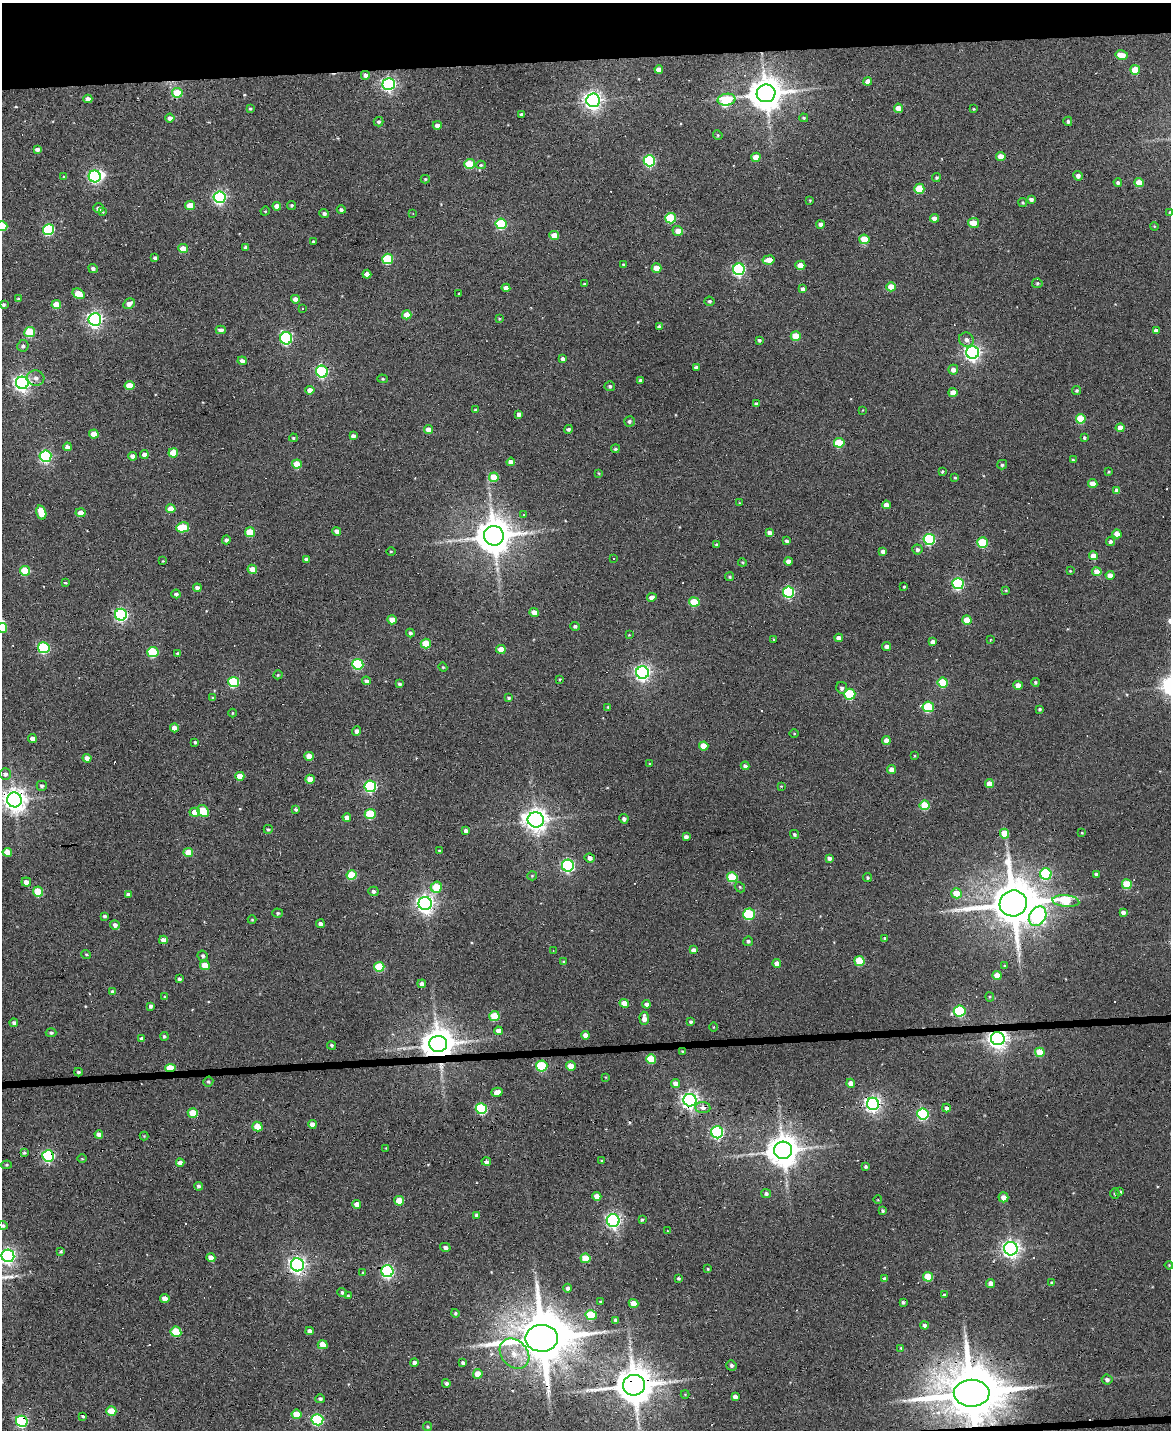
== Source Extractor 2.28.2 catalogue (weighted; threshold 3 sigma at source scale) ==
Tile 3 of 4 x 3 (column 3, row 1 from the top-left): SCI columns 2337-3505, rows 2987-4414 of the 4673 x 4652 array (HDU 1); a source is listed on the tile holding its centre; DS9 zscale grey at full resolution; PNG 1173 x 1432 px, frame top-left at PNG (2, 3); each listed source drawn as its Kron ellipse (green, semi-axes under 4 px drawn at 4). Shown black and unused: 5% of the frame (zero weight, under 3 of 6 exposures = <1% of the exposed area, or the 3 px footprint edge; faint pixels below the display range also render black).
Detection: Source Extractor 2.28.2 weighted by HDU 2 'WHT'; one run over the whole footprint, this tile lists its part. Background 0.137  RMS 0.0091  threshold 0.0372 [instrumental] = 3 sigma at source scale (4.09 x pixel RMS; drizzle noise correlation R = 1.36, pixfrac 0.8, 0.05/0.05 arcsec/px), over >= 5 px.
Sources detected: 456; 1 too faint to see at this stretch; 2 inside a brighter object's white glare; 27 cosmic-ray / hot-pixel residue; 1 long thin detection or spike segment (spike, bleed or trail) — neither listed nor drawn; the other 425 listed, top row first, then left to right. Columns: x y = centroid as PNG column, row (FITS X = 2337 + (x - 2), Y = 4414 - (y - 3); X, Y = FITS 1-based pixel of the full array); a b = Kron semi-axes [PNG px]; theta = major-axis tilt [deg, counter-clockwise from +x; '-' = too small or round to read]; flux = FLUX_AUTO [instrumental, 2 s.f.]
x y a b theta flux
1122 55 6 4 -14 12
659 69 4 4 - 5.5
1135 70 5 5 - 21
365 75 5 5 - 3.1
868 81 4 4 - 5
389 84 6 6 - 210
177 93 5 5 - 25
766 93 9 9 - 1900
88 99 4 4 - 4.8
593 100 7 6 - 410
727 100 9 6 9 42
250 108 3 3 - 1
898 108 4 4 - 8.9
974 109 3 3 - 0.73
521 115 3 3 - 1.8
170 118 4 4 - 4
804 118 4 3 - 1.1
1068 121 4 4 - 1.6
379 122 5 4 - 1.7
437 125 4 4 - 4.4
718 135 5 4 - 1.1
37 149 4 3 - 3.3
756 157 4 4 - 12
1001 157 4 4 - 10
649 161 6 5 - 100
469 164 5 5 - 29
481 165 5 4 - 1.1
95 176 6 6 - 140
1078 176 4 4 - 3.4
64 177 4 4 - 1.2
936 178 4 4 - 1.3
425 179 4 4 - 1
1118 182 4 4 - 2.1
1139 183 5 4 - 20
919 189 5 5 - 27
220 197 6 6 - 180
1031 199 4 3 - 2.6
810 200 3 3 - 0.76
1023 202 4 4 - 0.96
190 205 5 4 - 11
292 205 4 4 - 1.4
277 206 4 4 - 6.5
99 208 5 4 - 3.1
341 210 4 4 - 1.8
265 211 5 4 - 0.83
103 212 4 4 - 0.78
1170 212 4 3 - 0.81
324 213 4 4 - 2.2
413 213 3 3 - 0.76
671 218 5 5 - 43
935 218 4 4 - 6
973 223 5 5 - 10
501 224 5 5 - 60
821 224 4 4 - 3.9
2 226 5 5 - 26
1154 226 4 3 - 0.71
48 230 5 5 - 89
678 231 5 5 - 8.1
554 236 5 4 - 15
864 239 5 5 - 26
313 242 3 3 - 1.2
246 247 3 3 - 1.9
183 249 5 4 - 14
155 258 4 4 - 2.2
388 259 5 5 - 55
769 260 6 4 9 9.8
624 265 4 4 - 2.3
800 265 5 4 - 11
93 268 5 4 - 2.5
656 268 5 4 - 11
739 269 6 6 - 150
367 274 4 4 - 5.1
1037 283 5 4 - 1.4
584 284 4 3 - 1.1
891 287 4 4 - 15
506 288 4 4 - 5.1
803 289 4 4 - 3.1
79 294 6 4 -34 23
459 294 3 3 - 0.81
18 299 4 3 - 0.91
295 299 4 4 - 5.3
709 301 5 4 - 1.7
129 304 6 5 - 4.6
3 305 4 4 - 1.7
56 305 5 4 - 18
303 308 2 2 - 0.67
407 315 5 4 - 10
499 318 3 3 - 0.73
95 319 6 6 - 290
659 327 4 4 - 3.5
221 330 5 4 - 3.8
1156 331 4 4 - 3.8
30 332 5 5 - 34
796 336 5 4 - 19
286 338 6 6 - 110
759 340 4 3 - 1.7
966 340 8 7 - 3.9
23 346 6 5 - 2.3
973 353 6 6 - 300
563 359 4 3 - 2.7
242 361 4 4 - 4
696 367 4 3 - 2.4
953 370 5 5 - 5.3
322 372 6 6 - 120
36 378 8 7 - 4.3
383 379 5 4 - 1.1
641 380 3 3 - 2.4
22 383 6 6 - 310
129 386 5 4 - 22
610 386 5 5 - 1.7
310 390 4 4 - 5.8
1077 391 5 4 - 1.6
953 392 4 4 - 9
756 404 4 4 - 2.4
475 410 4 4 - 0.95
863 410 4 2 - 0.58
519 414 4 4 - 4.3
1081 419 5 5 - 32
629 421 5 5 - 2
1120 428 4 4 - 7.1
428 429 4 4 - 6.2
568 429 4 4 - 2.1
94 434 5 4 - 13
353 436 4 4 - 3.6
293 438 4 3 - 1.2
1084 438 4 4 - 1.7
839 443 5 5 - 32
67 447 4 4 - 4.7
615 449 4 4 - 1.5
173 453 5 4 - 20
144 454 4 4 - 4
45 456 6 5 - 140
133 456 4 4 - 4
1073 460 3 3 - 1.5
511 462 4 4 - 6.2
297 464 5 4 - 17
1002 465 5 5 - 1.7
942 471 3 3 - 1.1
1109 472 4 3 - 0.95
599 473 4 3 - 0.79
494 477 5 4 - 20
955 478 4 3 - 0.87
1093 484 4 4 - 9.8
1117 490 4 4 - 5.7
739 503 4 2 - 0.56
886 505 4 4 - 6.4
171 509 5 4 - 12
41 512 7 5 -74 17
81 513 5 4 - 6.8
524 515 4 3 - 1.1
183 527 6 5 - 34
337 531 4 4 - 4.6
250 532 5 5 - 24
769 533 4 4 - 3.7
1117 534 4 4 - 9.8
494 536 10 9 - 2300
929 539 5 5 - 94
226 540 4 4 - 2.2
786 541 4 3 - 2.2
1110 541 4 4 - 2.7
983 543 5 5 - 41
717 545 3 3 - 1.3
917 550 5 5 - 2.4
391 551 4 3 - 0.69
883 552 4 4 - 3
1093 556 4 4 - 11
306 559 4 3 - 3
614 559 3 3 - 1.5
163 561 3 3 - 0.64
788 561 4 4 - 5.4
742 562 4 3 - 0.8
252 569 5 4 - 7.7
25 571 5 4 - 34
1070 571 3 3 - 0.65
1097 572 4 4 - 11
1110 575 4 4 - 6.4
730 576 4 3 - 1.1
65 583 3 2 - 0.97
958 584 6 5 - 110
904 587 4 3 - 0.89
197 588 4 4 - 4.1
1006 590 4 3 - 0.83
789 592 5 5 - 90
176 594 4 4 - 2.3
652 597 5 4 - 4.6
694 602 5 4 - 29
534 612 5 4 - 8.4
121 615 6 6 - 170
392 620 4 4 - 10
967 620 5 4 - 13
575 626 5 4 - 1.8
2 628 5 5 - 23
410 633 4 4 - 2.3
629 635 3 3 - 0.61
839 638 4 4 - 5
774 639 3 2 - 0.86
990 640 4 2 - 0.52
932 642 4 4 - 3.9
426 644 5 5 - 28
887 646 4 4 - 3.6
44 648 6 5 - 91
501 649 4 4 - 12
153 652 5 5 - 56
178 653 4 3 - 1.7
358 664 5 5 - 68
443 667 4 4 - 0.83
643 673 6 6 - 290
278 675 4 4 - 1.1
560 679 3 3 - 0.71
366 681 4 4 - 2.8
234 682 5 5 - 57
943 682 5 5 - 35
1035 682 4 4 - 1.2
399 684 4 3 - 1.6
1018 685 4 4 - 7.2
842 688 6 5 - 2.2
850 694 5 5 - 58
212 698 4 4 - 1
509 698 3 3 - 1.6
608 707 3 3 - 1.1
928 707 6 5 - 55
1040 709 3 3 - 1.4
232 713 4 3 - 0.73
174 728 4 4 - 7.8
357 731 4 4 - 3.1
794 734 5 3 - 0.72
32 738 4 4 - 4.6
886 740 4 4 - 7.3
195 742 4 3 - 1.2
704 746 5 4 - 15
309 756 5 4 - 12
915 756 3 2 - 0.77
87 758 4 4 - 4.8
650 764 3 3 - 0.77
745 766 4 4 - 2.4
892 770 4 4 - 6.6
5 774 6 5 - 2.9
240 776 4 4 - 11
310 779 4 4 - 9.6
989 784 4 4 - 8.5
42 786 5 5 - 2.2
370 786 6 5 - 110
781 786 4 3 - 0.75
14 800 7 7 - 780
925 805 5 5 - 37
296 809 4 3 - 1.7
203 811 6 5 - 32
195 812 5 4 - 9
370 814 5 5 - 40
347 817 4 4 - 5.3
624 819 5 4 - 2.6
536 820 8 7 - 760
268 829 4 4 - 1.4
466 831 4 3 - 3
1082 833 3 2 - 0.56
794 834 5 4 - 1.4
1005 834 5 4 - 20
686 837 4 4 - 3
439 850 3 3 - 0.87
7 852 5 4 - 12
188 852 5 4 - 16
590 858 5 4 - 3.7
829 858 4 4 - 2.9
568 866 6 6 - 150
1046 874 6 5 - 86
1096 874 3 3 - 2.7
351 875 5 5 - 37
532 876 5 4 - 0.9
732 877 5 5 - 47
868 877 4 4 - 1.2
26 882 4 4 - 4.8
1127 884 5 5 - 35
436 887 6 5 - 31
740 887 6 4 -48 1.1
38 891 5 5 - 29
373 891 5 4 - 2.3
956 893 5 5 - 18
128 894 4 3 - 2.1
1066 901 13 6 -5 44
1013 903 14 13 - 4600
425 904 7 6 - 410
1123 912 4 4 - 3.5
278 913 5 4 - 1.4
749 914 6 5 - 59
104 916 4 4 - 1.6
1038 916 10 8 55 170
252 920 4 4 - 0.81
320 924 4 4 - 3.3
115 925 5 4 - 3.5
885 938 3 3 - 1.4
163 940 4 4 - 6.3
748 941 5 4 - 2.2
553 950 3 2 - 0.45
693 950 4 4 - 3.8
86 954 5 3 - 0.99
203 956 5 5 - 2.1
859 961 5 5 - 33
564 962 4 3 - 1.1
777 964 4 4 - 6.7
205 965 5 4 - 15
1005 966 3 3 - 1.3
379 967 5 5 - 38
997 975 4 4 - 14
179 979 4 3 - 1.7
422 984 4 4 - 3.6
113 992 4 4 - 2.8
165 997 4 4 - 0.99
990 997 4 4 - 0.86
624 1003 4 4 - 9
647 1004 4 4 - 3.7
151 1006 4 4 - 2.3
960 1011 6 5 - 80
494 1016 5 5 - 27
644 1018 7 4 -87 4.9
691 1022 4 4 - 1.9
14 1023 4 4 - 2.4
714 1027 5 3 - 0.7
498 1031 4 4 - 6.3
51 1033 5 4 - 1.7
585 1035 4 4 - 4.6
164 1036 4 4 - 1.3
141 1039 4 4 - 1.9
998 1039 7 6 - 520
438 1044 9 8 - 1800
331 1045 4 4 - 1.2
682 1051 4 3 - 0.9
1040 1052 5 4 - 19
651 1059 5 4 - 26
542 1066 5 5 - 54
571 1066 5 4 - 13
170 1068 5 4 - 31
78 1072 4 3 - 1.5
606 1077 4 3 - 0.68
208 1082 5 4 - 1.5
851 1083 4 4 - 5.8
676 1084 5 4 - 5.7
497 1092 6 4 17 7.2
690 1100 6 6 - 340
873 1104 6 6 - 320
703 1108 7 5 -6 4.5
946 1108 4 4 - 3.3
481 1109 5 5 - 76
193 1113 5 4 - 19
923 1114 5 5 - 98
312 1124 4 4 - 5.7
257 1127 5 4 - 18
717 1132 6 6 - 150
99 1134 4 4 - 5
144 1136 4 4 - 0.78
386 1148 3 2 - 0.55
783 1150 9 8 - 1700
24 1153 4 4 - 1.6
48 1156 6 5 - 130
82 1159 4 3 - 0.7
601 1161 3 3 - 0.8
486 1162 5 4 - 4.1
180 1163 4 4 - 5
7 1165 5 4 - 1
866 1167 3 3 - 1.7
198 1186 4 4 - 1.8
1120 1192 4 4 - 2
766 1194 5 4 - 2.3
1115 1194 5 4 - 1.1
597 1196 4 4 - 7.7
1003 1197 5 5 - 6.4
878 1200 4 3 - 0.58
399 1201 5 4 - 19
357 1204 4 4 - 5.5
882 1210 4 3 - 1.4
477 1215 4 4 - 3.1
613 1220 6 6 - 240
642 1220 3 3 - 1.3
3 1225 4 4 - 1.7
668 1231 3 3 - 0.61
445 1247 5 4 - 3.4
1011 1249 7 6 - 410
61 1251 4 4 - 1.3
8 1256 6 6 - 240
211 1258 4 4 - 6.8
585 1258 5 4 - 22
297 1265 6 6 - 350
1169 1265 4 3 - 0.77
708 1269 4 3 - 0.95
387 1271 6 6 - 180
363 1273 4 3 - 1.5
928 1277 5 5 - 26
678 1278 3 3 - 1.3
885 1279 4 4 - 2.8
991 1283 4 4 - 5.8
1052 1283 4 4 - 2.1
568 1288 4 4 - 2
342 1292 5 4 - 2
944 1295 4 3 - 1.1
348 1296 4 4 - 0.91
165 1299 5 4 - 7.8
600 1302 3 3 - 0.75
903 1302 3 3 - 1.6
633 1303 5 4 - 12
455 1313 4 4 - 1.4
591 1315 6 5 - 31
615 1320 4 3 - 2
924 1325 4 4 - 2.3
309 1331 4 4 - 3.3
176 1332 5 5 - 31
542 1338 16 13 2 6500
323 1345 5 4 - 16
901 1348 4 4 - 1
514 1354 17 13 -48 16
414 1363 4 4 - 2.6
463 1363 4 4 - 2.1
731 1365 5 5 - 2
478 1374 5 5 - 11
1107 1380 5 5 - 2.8
446 1383 4 4 - 2.4
634 1385 11 10 - 2700
972 1393 18 13 -1 7300
685 1394 4 4 - 0.76
735 1397 4 4 - 3.7
320 1399 5 4 - 2.2
111 1411 5 4 - 19
297 1414 5 4 - 18
83 1416 3 3 - 1.2
317 1420 6 5 - 99
22 1421 6 5 - 120
428 1427 4 4 - 1.2
Overlapping masked pixels (flux is a lower limit): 19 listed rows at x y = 389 84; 322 372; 22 383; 121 615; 14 800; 998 1039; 438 1044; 682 1051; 170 1068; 690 1100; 873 1104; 703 1108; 48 1156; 486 1162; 297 1265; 542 1338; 634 1385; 972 1393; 22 1421
Isophote crosses this tile's border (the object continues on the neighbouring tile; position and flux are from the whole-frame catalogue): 6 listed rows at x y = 1170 212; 2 226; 2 628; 14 800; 3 1225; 8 1256